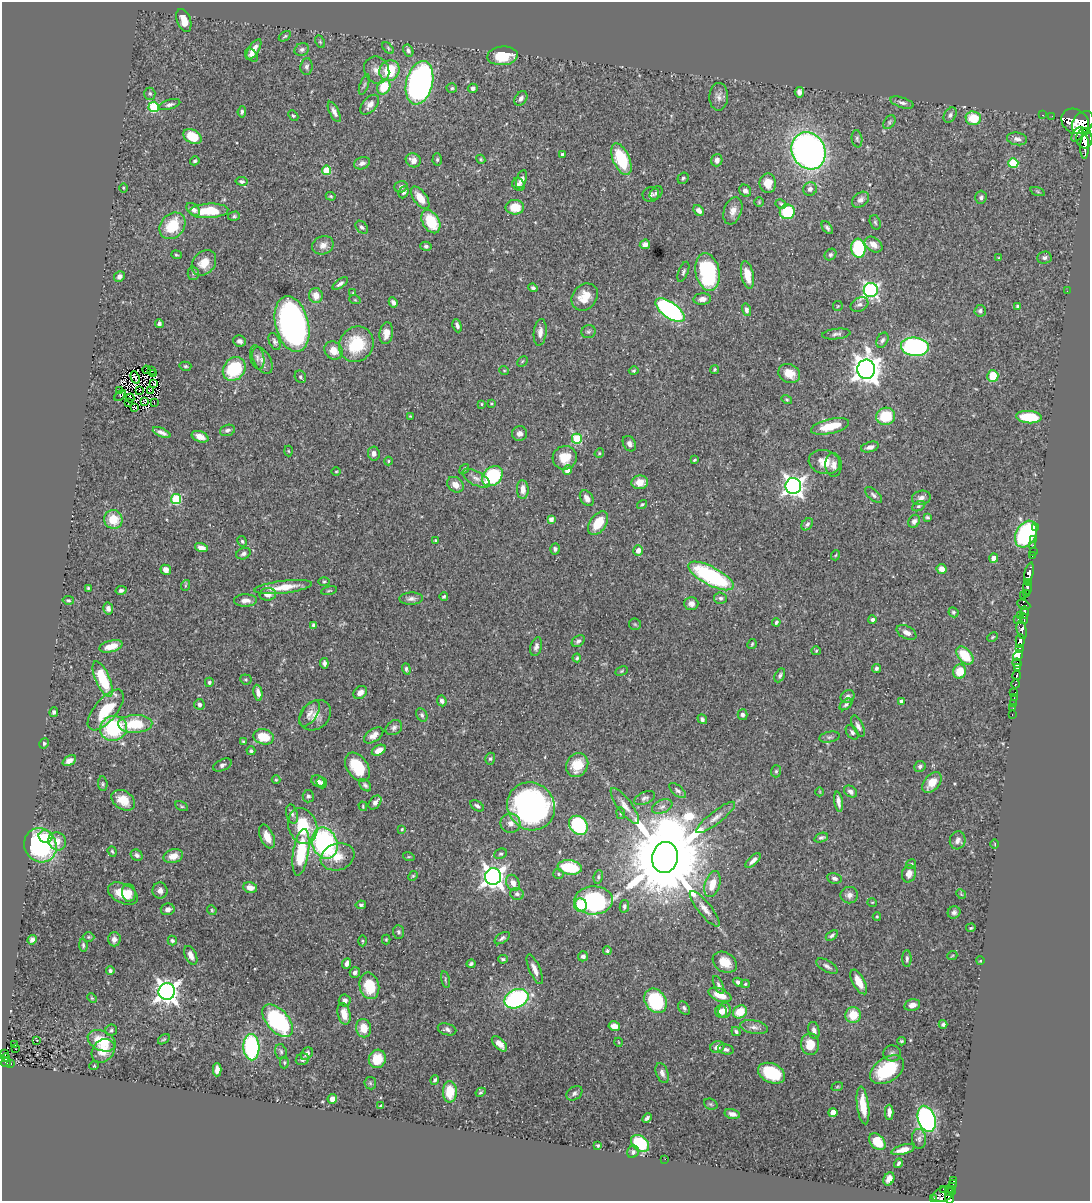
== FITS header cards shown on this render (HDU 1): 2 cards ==
NAXIS1  =                 1088
NAXIS2  =                 1199

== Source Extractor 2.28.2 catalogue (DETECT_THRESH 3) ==
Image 1088 x 1199 px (HDU 1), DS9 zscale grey, 1 PNG px = 1 image px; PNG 1092 x 1203 px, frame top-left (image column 1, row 1199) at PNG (2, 2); each listed source drawn as its Kron ellipse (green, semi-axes under 4 px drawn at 4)
Background 0.628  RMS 0.018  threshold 0.0539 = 3 sigma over >= 5 px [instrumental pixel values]
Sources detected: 494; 3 with non-positive FLUX_AUTO (blend fragments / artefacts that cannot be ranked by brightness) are neither listed nor drawn; the other 491 listed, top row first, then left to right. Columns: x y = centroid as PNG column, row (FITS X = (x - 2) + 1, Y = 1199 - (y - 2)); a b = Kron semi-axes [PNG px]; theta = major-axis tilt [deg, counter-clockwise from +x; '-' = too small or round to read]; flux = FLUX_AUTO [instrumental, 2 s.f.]
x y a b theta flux
184 20 12 7 -71 13
285 36 7 4 31 1.8
320 42 7 4 -65 1.6
388 48 7 4 -47 1.8
254 49 12 5 56 10
302 50 7 6 - 3.1
408 50 6 4 -62 3.2
252 55 7 5 -45 3.7
502 56 15 9 5 37
306 66 8 6 84 3.5
377 70 14 12 -60 11
389 71 11 9 55 46
419 83 22 13 76 430
364 85 11 4 70 2.8
384 87 8 6 64 34
452 88 5 4 - 2.1
473 88 5 4 - 3.5
799 92 5 5 - 4.6
150 94 6 5 - 2.3
719 97 14 9 89 6.5
521 98 8 5 56 4.4
902 103 12 5 -18 4.4
169 105 11 5 17 3.7
370 105 12 7 48 7.7
154 107 5 5 - 82
242 112 6 4 83 2.5
334 112 11 4 -63 5.7
950 115 8 6 57 3.4
1043 115 3 2 - 9.9
293 116 6 4 -46 1.6
1052 116 2 2 - 5.1
973 118 7 7 - 31
1075 121 15 11 -34 1600
889 122 8 5 52 2.3
1083 123 13 9 51 1000
1085 131 3 2 - 130
1078 134 8 5 53 260
192 136 9 6 -29 25
1084 138 10 8 -84 870
857 139 9 5 -82 2.9
1017 139 10 6 -9 5.5
1085 147 12 4 88 370
809 151 19 16 -60 610
562 154 3 3 - 1.8
437 159 6 4 88 1.8
481 159 4 4 - 1.3
621 159 17 8 -67 64
413 160 8 7 - 8.5
717 160 6 5 - 6.1
195 161 5 4 - 2.4
362 163 8 6 21 4.5
1013 163 5 5 - 57
327 170 4 4 - 40
683 178 6 5 - 2.1
521 179 9 5 71 7.3
242 181 6 4 -11 2.6
768 183 10 8 -83 16
518 185 7 6 - 3.5
401 187 7 5 17 3.1
123 188 4 3 - 1
810 189 7 6 - 4.7
745 191 6 5 - 4.7
404 192 6 5 - 2.7
1038 192 7 3 -19 1.7
656 193 8 5 50 3.2
651 194 8 7 - 3.5
331 196 5 4 - 1.5
981 197 6 5 - 2.7
420 198 13 6 -54 15
860 200 9 6 39 5.3
759 202 5 5 - 1.4
781 204 5 4 - 2
515 207 9 7 1 23
193 209 8 5 -40 6.5
699 210 6 4 -44 5.3
209 211 19 7 3 43
733 211 14 8 70 9.2
787 212 7 7 - 62
234 216 6 4 16 2
431 222 12 8 -60 40
875 222 7 5 -72 2.1
172 226 14 11 49 42
362 227 7 5 -45 2.9
827 228 7 4 -53 3.2
645 244 5 5 - 5.4
323 245 11 9 22 8.1
873 245 10 7 -35 10
426 246 6 4 -14 2.9
858 248 9 7 -84 110
176 255 5 4 - 1.5
830 255 6 5 - 2.6
999 258 4 3 - 1.1
1044 258 7 6 - 3.5
204 263 14 11 48 18
683 272 10 5 68 2.7
707 272 19 12 -79 120
193 273 6 5 - 2.4
747 275 14 6 -79 19
119 277 6 5 - 4.6
340 284 9 4 37 3.6
533 288 4 4 - 2.6
871 290 7 7 - 300
1067 291 2 2 - 0.55
353 293 4 3 - 1.2
316 296 7 7 - 12
585 297 15 12 49 19
702 299 9 5 5 5.9
355 300 6 3 -19 1.2
393 302 5 4 - 3.3
859 304 9 6 27 3.7
838 306 5 4 - 1.2
1018 306 4 4 - 2.4
670 310 17 8 -35 260
746 310 6 4 -74 3.9
980 311 6 5 - 3.4
159 324 4 3 - 3.1
292 324 28 16 -76 520
457 326 7 4 -70 3.6
540 332 13 6 84 6.8
588 332 7 6 - 2.7
386 333 11 7 83 11
836 334 14 5 6 4
882 340 8 5 63 3.5
240 341 6 5 - 4.4
275 341 9 5 -67 3.2
356 344 18 16 54 53
915 347 14 9 -4 250
333 350 10 8 -47 14
257 357 12 7 -78 5
262 360 14 8 -60 7.5
522 361 6 3 45 1.3
185 366 6 4 -14 1.8
234 369 13 10 51 67
866 369 9 9 - 1500
147 370 4 2 - 1.5
504 370 5 3 - 0.96
714 370 4 4 - 2
151 371 2 2 - 2
634 371 5 4 - 1.6
153 373 2 2 - 0.84
789 373 11 9 -24 17
993 376 6 5 - 30
300 377 6 5 - 2.3
135 378 6 2 -62 0.38
153 384 4 2 - 2.7
139 390 2 2 - 1
151 390 2 2 - 0.94
120 391 3 2 - 1.7
120 396 6 3 47 2
130 398 4 2 - 1.5
787 399 5 4 - 1.6
145 401 4 2 - 0.7
154 402 3 2 - 1.6
129 403 3 2 - 1.5
481 404 3 3 - 1.1
491 404 3 3 - 1.1
135 408 3 3 - 1.8
410 416 3 2 - 0.81
886 416 9 8 - 40
1029 417 13 6 -5 47
830 426 19 7 13 31
227 430 8 5 18 3.7
162 432 9 4 -23 5.2
520 433 7 7 - 6.2
200 437 9 5 -20 11
577 439 5 5 - 66
629 444 8 6 -60 4.5
870 447 9 5 15 5.9
288 451 5 3 - 1.1
599 453 5 4 - 1.5
374 454 7 5 -84 5.6
565 458 12 12 - 21
694 460 3 2 - 1.3
388 461 4 4 - 1.4
824 462 16 12 -14 18
834 465 12 8 -88 7.6
464 469 5 3 - 2.2
567 470 5 4 - 9.2
336 471 4 3 - 1.1
492 476 11 8 42 100
476 478 15 7 -28 7
640 482 8 7 - 14
455 485 9 7 -38 10
793 486 8 8 - 650
523 489 9 6 -88 9
873 495 10 5 -41 3.5
587 498 8 6 -57 6.6
921 498 9 7 13 5.9
176 499 5 5 - 88
642 504 5 3 - 1.8
918 506 7 4 27 2.2
927 517 4 3 - 1.9
113 519 9 9 - 26
551 519 4 4 - 5.3
914 521 7 5 57 4.2
598 523 13 8 55 26
807 524 7 5 48 3.2
1036 527 2 2 - 10
1026 534 14 10 61 180
1034 539 2 2 - 9.9
435 540 4 3 - 1
242 541 5 4 - 1.9
1033 545 2 2 - 5.4
201 548 7 4 -15 7.1
555 549 5 5 - 3.9
638 550 5 5 - 7.3
1033 551 2 2 - 7.4
243 554 7 5 23 3.4
836 555 5 3 - 1
1032 555 3 2 - 1.8
994 558 5 4 - 11
942 569 5 5 - 9.5
166 570 5 5 - 9
1029 573 11 4 76 520
711 576 25 9 -28 150
324 581 5 3 - 1.4
1028 582 3 3 - 51
186 585 5 3 - 1.3
283 587 29 6 7 25
88 588 3 3 - 1.5
1027 588 7 3 -85 300
121 590 5 4 - 2.8
329 591 8 3 11 1.4
1026 593 3 2 - 75
268 594 8 6 5 7.2
444 596 4 3 - 1.9
1023 596 3 2 - 46
720 598 6 5 - 3.1
411 599 12 6 2 5.1
68 600 6 3 -10 1.8
245 600 11 6 1 7.1
691 604 7 6 - 5.7
1024 605 7 4 -27 180
108 608 6 5 - 4.9
953 612 5 4 - 1.9
1025 612 6 3 -88 300
1020 615 2 2 - 24
1018 619 2 2 - 5.5
1024 619 5 2 - 44
872 620 4 4 - 4.2
776 622 4 3 - 2
635 624 6 5 - 1.7
314 625 4 4 - 2.7
1022 630 9 4 -78 280
906 632 10 6 -27 7.3
993 637 5 3 - 1.3
578 641 7 5 37 3.2
1020 641 7 4 88 360
752 644 5 4 - 1.5
111 646 12 5 14 17
536 647 9 5 74 4.1
1019 649 3 2 - 30
816 651 4 4 - 1.5
965 656 10 6 -48 36
1018 656 6 4 50 200
577 658 4 4 - 1.9
324 663 5 4 - 3.3
1017 663 4 4 - 64
876 668 5 4 - 3.2
1017 668 4 3 - 200
406 669 6 4 -71 2.8
622 671 6 4 28 1.6
960 671 7 6 - 22
780 675 7 4 64 2.8
1017 675 4 3 - 130
103 679 19 7 -67 58
246 679 6 5 - 1.7
209 682 4 4 - 2.1
1015 684 4 3 - 31
360 692 7 6 - 7.5
258 693 8 4 -79 6.1
1014 693 4 3 - 15
847 697 7 6 - 4.4
1014 698 2 2 - 2.2
442 701 5 4 - 3.3
901 701 4 4 - 5.5
1013 703 2 2 - 6.1
199 704 5 5 - 3.2
846 704 7 4 38 2.6
1013 708 3 2 - 1
106 710 25 11 50 46
54 712 5 4 - 2.8
310 713 15 7 56 6.8
1012 714 3 2 - 2.7
315 715 17 13 40 14
422 715 7 5 -62 2.7
743 715 5 5 - 3.4
702 719 5 4 - 2.8
135 724 17 9 2 45
858 726 11 5 -66 5
114 728 13 12 - 98
394 728 9 7 35 4.1
852 732 8 5 -52 3
374 735 11 6 35 7.6
264 737 10 7 -11 32
829 737 10 5 10 3.2
243 741 4 3 - 1.6
44 743 5 4 - 2
379 750 7 5 28 8.9
251 751 4 4 - 2.1
490 759 6 5 - 2
69 761 7 4 26 6.9
222 765 10 5 25 3.8
577 765 12 10 59 26
920 766 6 5 - 3.2
357 767 16 10 -55 43
776 771 6 5 - 2.2
276 780 4 4 - 1.1
318 781 7 5 -27 4.6
322 783 6 5 - 3.3
932 783 12 7 50 16
103 784 7 4 -85 2
365 785 7 4 -45 2.9
678 791 10 5 -39 3.3
851 791 7 5 -36 4
820 792 4 3 - 0.86
308 796 6 5 - 2.9
645 798 11 6 22 3.7
123 800 13 9 -33 18
375 802 8 5 51 5.1
838 802 10 4 -81 6.4
182 806 7 4 -26 1.7
363 806 5 3 - 1.4
477 806 7 4 -31 3.2
531 806 25 23 -45 350
625 806 22 7 -53 10
662 807 11 6 23 4.6
621 813 6 3 -83 1.2
292 814 9 5 -75 3.7
716 817 24 6 38 10
510 823 10 9 - 8.4
578 825 10 8 -48 140
303 826 18 14 -71 54
402 829 4 3 - 1.1
46 836 7 6 - 11
267 837 12 6 -66 14
821 838 7 4 20 2.6
958 840 9 8 - 6.2
57 841 9 8 - 14
325 843 16 12 -67 210
995 844 4 3 - 1
40 845 17 16 - 160
112 851 5 4 - 1.8
301 852 23 7 81 66
501 854 6 5 - 2.1
137 855 6 5 - 3.5
173 856 10 6 16 12
338 857 17 13 19 18
409 857 6 4 -17 1.2
665 857 15 13 78 23000
753 861 9 4 43 5
911 864 5 5 - 2.1
570 867 12 7 -8 58
559 874 5 5 - 2
909 874 9 6 76 8
413 876 5 4 - 1.5
493 877 8 8 - 860
598 877 7 4 82 2.1
834 878 7 5 -11 3.7
513 883 8 6 -64 8.8
712 884 13 7 73 18
250 887 7 5 -13 8.4
160 891 8 7 - 6.4
123 893 16 9 -26 29
129 893 9 6 -81 13
517 894 7 6 - 3.4
961 894 5 4 - 1.2
849 895 8 8 - 5.4
593 900 19 14 2 160
872 902 5 3 - 1
361 905 5 4 - 2.7
580 905 7 6 - 38
624 906 6 4 78 2.8
168 909 7 6 - 6.4
705 909 22 6 -51 11
212 910 5 4 - 1.4
954 912 6 6 - 3.6
877 916 4 4 - 1.2
971 928 5 3 - 1.5
399 932 7 5 -88 2.7
832 935 7 4 35 2.8
88 937 6 5 - 1.7
502 938 8 5 33 3.1
114 939 7 6 - 6.1
386 939 5 4 - 1.4
32 940 5 4 - 3.2
172 940 5 4 - 2.2
363 941 5 3 - 1.3
83 945 6 4 -81 1.9
607 951 4 4 - 2.1
191 955 10 5 -65 7.3
583 956 5 4 - 4.2
952 956 5 3 - 1.1
503 959 5 3 - 2.2
907 959 8 4 89 2.8
980 961 4 3 - 0.98
725 962 13 9 -33 18
347 963 5 4 - 4.8
471 964 4 4 - 2.2
827 966 12 5 -30 4
535 969 16 5 -66 9
110 971 4 4 - 2.9
355 973 5 5 - 4.9
445 980 8 3 -78 1.8
738 982 5 4 - 4.2
859 982 13 6 -61 16
745 984 5 4 - 1.8
718 985 9 4 -65 3.1
369 986 13 9 -77 40
167 991 8 8 - 860
720 995 12 6 -22 18
92 998 5 4 - 1.2
516 999 12 9 24 180
345 1001 6 6 - 5.9
655 1001 13 10 -55 100
912 1005 8 5 13 7.5
684 1008 7 5 -55 2.7
724 1010 8 6 82 8.5
721 1012 6 6 - 8.5
740 1012 7 6 - 27
344 1014 11 6 -78 14
853 1015 8 7 - 25
278 1021 19 11 -48 140
943 1024 4 4 - 2.6
614 1026 6 4 -11 8.6
754 1027 14 6 -10 6.1
363 1028 9 7 -79 16
447 1029 9 5 -15 4
111 1030 6 5 - 2.6
814 1030 8 5 -78 5
736 1032 5 3 - 2.6
164 1039 6 3 35 1.5
37 1040 3 2 - 1.2
102 1041 15 10 -24 36
901 1041 4 3 - 1.6
618 1042 4 3 - 0.99
499 1044 9 5 -44 10
810 1044 11 9 -90 21
15 1045 3 2 - 2.7
251 1047 13 8 -88 140
717 1047 7 5 20 6.4
15 1049 2 2 - 1.6
726 1049 8 5 -15 3.2
103 1051 13 10 49 18
281 1052 7 5 -75 2.7
5 1053 4 2 - 15
892 1053 9 8 - 4.4
307 1054 7 5 48 4.7
5 1058 4 3 - 42
302 1059 7 5 21 3.9
377 1059 9 8 - 21
6 1062 5 4 - 48
284 1063 6 4 -89 1.6
11 1064 3 3 - 16
94 1066 5 3 - 0.99
217 1070 7 4 89 5.9
887 1070 19 12 34 64
662 1073 10 6 -70 4.7
771 1073 14 9 -25 59
435 1080 4 3 - 2.6
370 1083 6 6 - 2.1
837 1087 6 3 19 1.3
450 1092 11 7 -89 29
481 1092 5 4 - 1.7
574 1093 9 6 38 3.7
332 1099 5 4 - 6.8
711 1104 7 5 -21 2
863 1105 19 6 -82 24
381 1106 3 3 - 1.8
889 1112 7 4 -90 6.3
833 1113 4 4 - 19
732 1114 8 4 -14 6
647 1118 5 3 - 3
927 1119 13 8 -71 340
919 1139 10 7 -85 4.6
877 1142 10 6 -47 27
640 1143 10 7 -41 69
598 1145 4 4 - 1.7
903 1150 12 4 15 11
633 1152 6 5 - 3.4
665 1159 2 2 - 13
898 1163 5 3 - 2.4
889 1179 7 5 63 6.7
954 1181 3 3 - 28
953 1184 4 3 - 39
944 1189 3 2 - 22
952 1190 4 3 - 38
948 1191 4 3 - 24
944 1194 12 7 22 270
934 1198 3 3 - 15
949 1198 6 4 -78 78
At the frame edge (FLAGS 8, measured only in part): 1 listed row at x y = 949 1198
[3 non-positive-flux detections neither listed nor drawn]